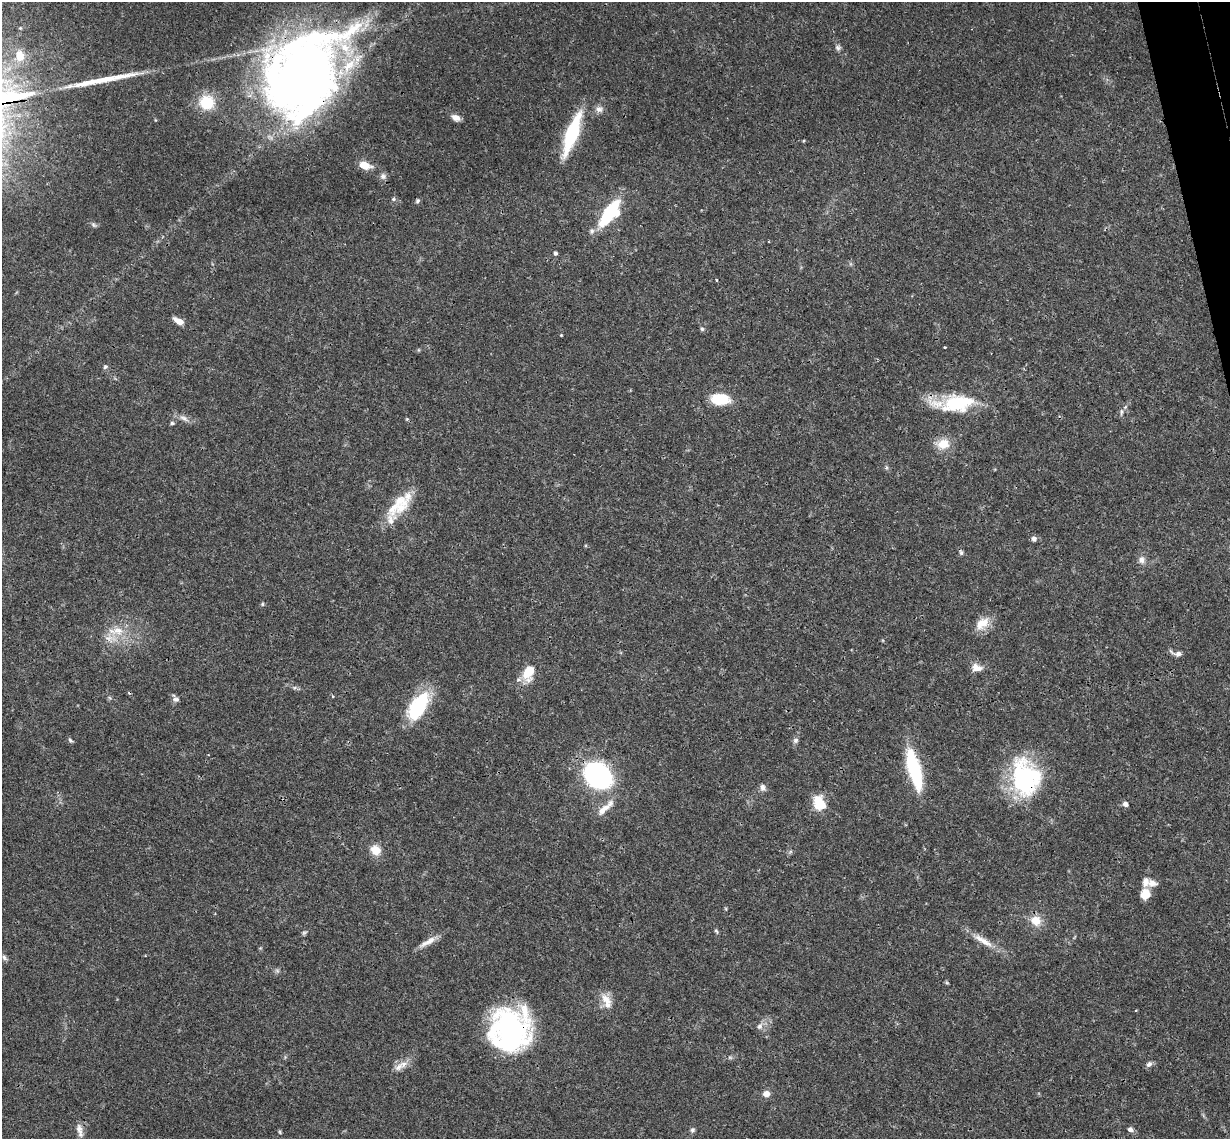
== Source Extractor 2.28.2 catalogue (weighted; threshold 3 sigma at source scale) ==
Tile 10 of 4 x 4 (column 2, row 3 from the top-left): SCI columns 1287-2514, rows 1402-2538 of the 5027 x 4964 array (HDU 1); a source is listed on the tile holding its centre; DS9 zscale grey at full resolution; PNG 1232 x 1141 px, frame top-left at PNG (2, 2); no overlay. Shown black and unused: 1% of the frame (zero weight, under 3 of 4 exposures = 6% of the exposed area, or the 3 px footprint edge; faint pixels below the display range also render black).
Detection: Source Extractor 2.28.2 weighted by HDU 2 'WHT'; one run over the whole footprint, this tile lists its part. Background 0.0431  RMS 0.0028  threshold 0.0128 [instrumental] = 3 sigma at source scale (4.5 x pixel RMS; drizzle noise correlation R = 1.50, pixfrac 1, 0.05/0.05 arcsec/px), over >= 5 px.
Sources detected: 77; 1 too faint to see at this stretch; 1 inside a brighter object's white glare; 1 long thin detection or spike segment (spike, bleed or trail) — not listed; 6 inside a brighter listed object's ellipse — not listed separately; the other 68 listed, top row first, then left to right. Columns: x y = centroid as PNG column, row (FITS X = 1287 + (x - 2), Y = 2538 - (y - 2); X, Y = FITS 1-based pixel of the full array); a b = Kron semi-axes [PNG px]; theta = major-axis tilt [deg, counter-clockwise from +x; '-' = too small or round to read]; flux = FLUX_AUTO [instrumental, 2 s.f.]
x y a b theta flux
838 48 7 7 - 0.76
20 56 15 11 -85 4
303 75 86 62 57 260
207 102 13 13 - 10
599 109 11 8 0 1.5
456 118 10 7 -27 1.6
572 134 50 12 70 19
804 141 4 4 - 0.28
365 165 17 9 -17 3.3
383 176 9 8 - 1.1
393 199 5 5 - 0.46
417 201 7 5 64 0.53
609 213 25 10 53 24
592 231 8 7 - 0.9
555 253 5 5 - 0.66
716 280 4 3 - 0.24
179 321 12 6 -29 2.6
702 329 5 5 - 0.48
561 335 3 3 - 0.23
945 347 3 2 - 0.28
105 367 7 6 - 0.56
720 399 16 9 -5 11
957 403 40 21 8 17
1121 412 10 4 85 0.73
184 418 16 7 -27 1.6
172 423 5 5 - 0.44
943 444 16 13 15 4.4
396 507 31 17 11 7.2
1034 539 6 6 - 0.93
961 553 7 5 -88 0.57
1141 560 9 8 - 1.5
262 604 6 4 90 0.36
982 623 22 13 39 4.4
118 631 17 11 -8 4.5
1178 654 10 7 0 1.2
977 668 14 9 -12 2.4
528 672 18 11 68 6.9
176 699 9 6 -5 0.91
418 706 38 18 58 16
70 740 7 4 -58 0.51
795 740 8 7 - 0.78
914 769 39 11 -75 25
598 775 20 15 -40 69
1024 779 49 30 -79 31
763 787 9 6 -72 1.1
819 803 18 13 -64 6.4
1125 804 6 5 - 1.2
604 809 25 8 40 3.4
376 850 12 10 -52 3.8
1152 883 15 10 -8 2.1
1145 894 10 9 - 4.6
1036 920 12 11 - 4.3
716 931 8 4 -54 0.42
304 933 7 5 29 0.5
983 941 35 8 -31 4.2
428 942 27 7 30 2.7
4 957 8 6 -73 0.71
947 983 6 4 -19 0.33
606 1000 20 11 -47 3.3
760 1026 10 7 57 1.2
510 1030 42 40 73 58
403 1064 13 9 29 2.3
1149 1064 8 6 35 0.98
766 1094 8 7 - 1.9
1130 1129 7 6 - 1
79 1130 20 8 -76 2.1
692 1130 6 6 - 0.65
280 1132 6 4 -88 0.36
Overlapping masked pixels (flux is a lower limit): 6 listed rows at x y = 303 75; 957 403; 914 769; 598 775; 1024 779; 510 1030